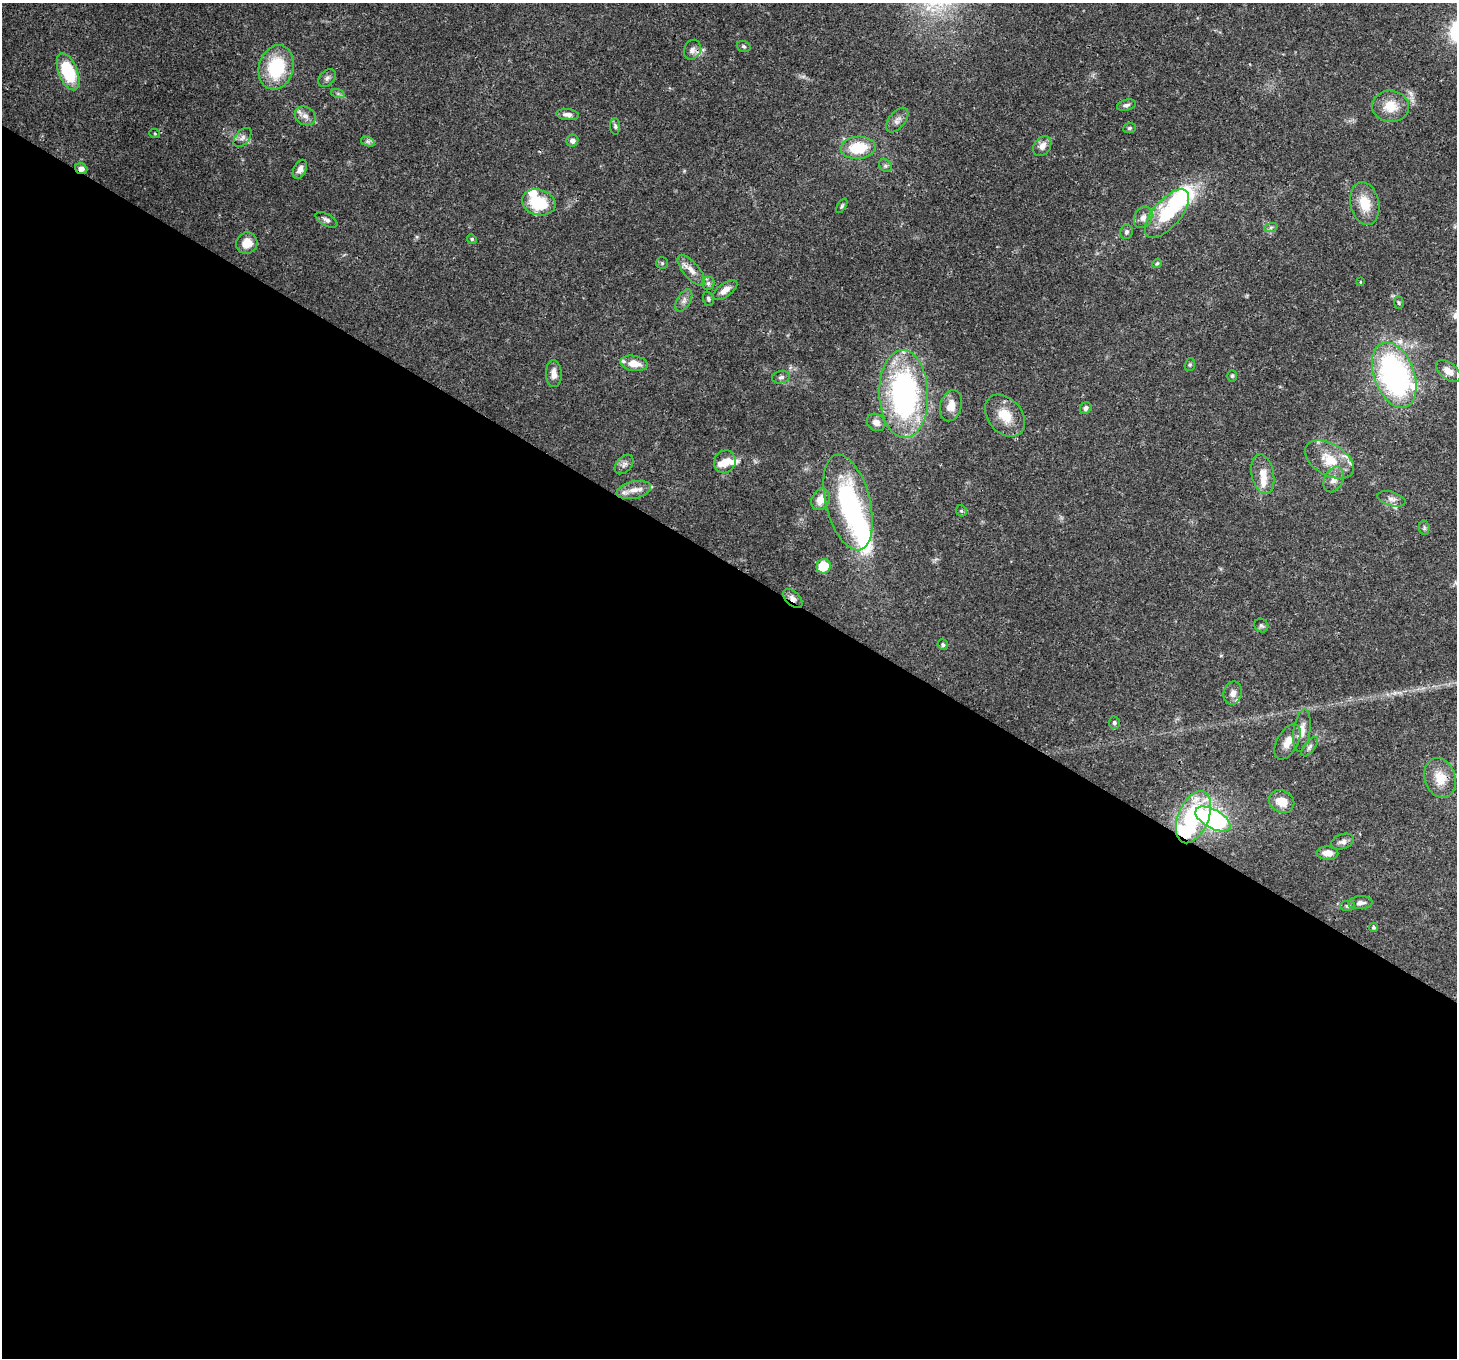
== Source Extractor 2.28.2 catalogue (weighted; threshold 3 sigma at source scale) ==
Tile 14 of 4 x 4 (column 2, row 4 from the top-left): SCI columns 1537-2991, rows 358-1713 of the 5972 x 6065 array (HDU 1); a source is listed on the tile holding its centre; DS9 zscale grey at full resolution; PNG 1459 x 1360 px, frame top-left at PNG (2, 3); each listed source drawn as its Kron ellipse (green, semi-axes under 4 px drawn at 4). Shown black and unused: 59% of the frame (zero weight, under 3 of 4 exposures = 8% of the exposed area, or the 3 px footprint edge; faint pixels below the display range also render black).
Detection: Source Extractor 2.28.2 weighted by HDU 2 'WHT'; one run over the whole footprint, this tile lists its part. Background 0.0538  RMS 0.0028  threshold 0.0127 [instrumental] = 3 sigma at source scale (4.5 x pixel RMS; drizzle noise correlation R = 1.50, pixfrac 1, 0.0396/0.0396 arcsec/px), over >= 5 px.
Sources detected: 93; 2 inside a brighter object's white glare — neither listed nor drawn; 9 inside a brighter listed object's ellipse — not listed separately; the other 82 listed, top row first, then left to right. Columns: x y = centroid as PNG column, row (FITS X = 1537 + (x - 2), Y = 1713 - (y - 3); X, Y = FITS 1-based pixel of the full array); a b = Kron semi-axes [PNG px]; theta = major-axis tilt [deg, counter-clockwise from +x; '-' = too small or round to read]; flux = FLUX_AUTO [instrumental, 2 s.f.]
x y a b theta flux
744 46 7 5 -18 0.51
692 50 10 8 66 1.4
276 67 22 17 74 17
68 72 19 9 -68 17
327 78 10 7 45 1
338 94 7 4 -19 0.52
1126 105 10 5 12 0.79
1390 106 18 15 -4 5.6
568 115 11 5 -6 1.3
305 116 11 9 -31 1.7
897 120 14 8 50 1.5
615 126 8 5 -87 0.61
1129 128 6 5 - 0.56
155 134 5 3 - 0.28
242 137 11 6 50 1.2
572 141 6 6 - 1.1
368 142 7 4 -19 0.64
1042 146 11 8 54 1.8
858 148 17 11 4 9.5
885 166 7 6 - 0.65
81 169 6 5 - 1.8
300 169 10 6 63 1.5
539 202 17 13 -15 11
1365 204 22 14 -78 6.3
842 206 8 4 58 0.45
1167 214 30 13 49 21
1143 218 11 8 61 1.7
326 220 12 6 -30 0.96
1271 227 7 4 19 0.56
1126 232 7 6 - 0.71
472 239 5 4 - 0.36
247 243 11 10 - 4.1
662 263 6 6 - 0.5
1157 263 5 4 - 0.38
691 270 19 8 -50 2.5
1360 282 4 2 - 0.19
708 283 6 6 - 0.69
725 290 14 6 35 2.1
708 299 7 5 -72 0.6
684 300 12 6 60 1.2
1399 303 6 4 -87 0.43
634 363 14 7 -9 3.7
1190 365 6 5 - 0.43
1448 371 14 8 -38 2.6
554 374 13 8 -86 2.2
1394 375 34 20 -70 69
1232 376 6 5 - 0.42
781 377 9 6 10 0.79
904 394 44 24 -88 67
951 406 16 10 73 2.9
1086 408 6 5 - 0.93
1005 416 24 17 -49 6.5
876 422 10 8 -35 1.7
1329 460 27 15 -30 7.3
725 462 12 10 61 2.9
624 464 11 7 48 1.2
1263 474 20 11 -78 3.9
1334 479 14 9 64 2.1
634 490 17 8 13 2.8
820 499 11 8 61 3.4
1392 499 14 7 -16 1.4
848 502 49 22 -76 37
961 511 6 5 - 0.42
1424 528 7 5 -83 0.53
824 566 7 7 - 7.8
793 598 12 6 -44 1.4
1261 626 7 6 - 0.73
943 645 5 5 - 0.51
1233 693 12 9 75 1.7
1114 723 6 5 - 0.73
1302 730 21 8 81 2.7
1288 742 19 10 61 3.2
1310 747 11 5 52 0.97
1440 778 20 15 -71 5.4
1282 802 13 11 -30 4.5
1193 817 27 15 67 29
1213 819 19 9 -29 47
1343 842 12 7 17 1.2
1327 853 11 6 -4 2.5
1360 903 12 6 4 1.4
1348 906 7 5 0 0.59
1373 927 4 4 - 0.41
Overlapping masked pixels (flux is a lower limit): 3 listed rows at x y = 692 50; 81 169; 793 598